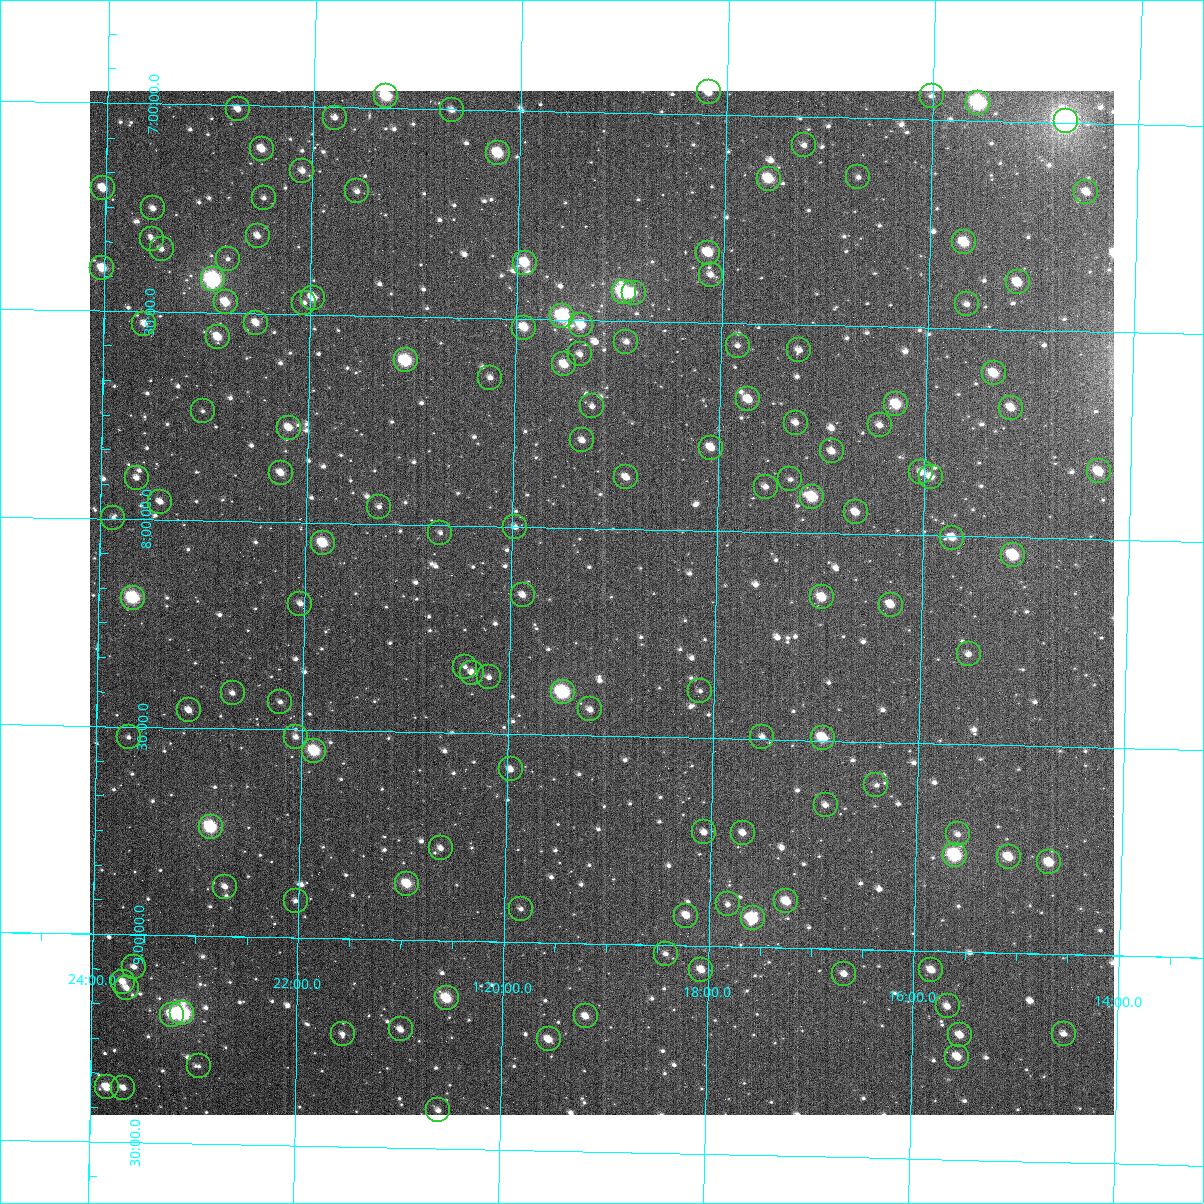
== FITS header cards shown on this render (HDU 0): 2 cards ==
NAXIS1  =                 1024
NAXIS2  =                 1024

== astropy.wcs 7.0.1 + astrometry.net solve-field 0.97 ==
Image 1024 x 1024 px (HDU 0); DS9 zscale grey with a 90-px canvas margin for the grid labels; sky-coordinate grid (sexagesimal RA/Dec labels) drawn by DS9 from the SOLVED WCS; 140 Tycho-2 reference stars matched to detected sources circled (green)
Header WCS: RA---TAN-SIP/DEC--TAN-SIP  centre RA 01:19:07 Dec +08:11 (19.78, +8.18 deg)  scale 8.66 arcsec/px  FOV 147.8' x 147.9'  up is +179 deg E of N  parity flipped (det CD > 0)
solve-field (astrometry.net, Tycho-2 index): VERIFIED the header's WCS against the Tycho-2 star catalogue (verified at 6 index scales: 14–140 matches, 0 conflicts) and refined it, rather than solving blind
Solved WCS: RA---TAN-SIP/DEC--TAN-SIP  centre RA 01:19:07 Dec +08:11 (19.78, +8.18 deg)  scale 8.66 arcsec/px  FOV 147.9' x 147.9'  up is +179 deg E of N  parity flipped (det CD > 0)
The solver's refit moves the header's centre by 0.4 arcsec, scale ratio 1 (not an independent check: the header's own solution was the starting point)
Tycho-2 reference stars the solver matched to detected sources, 140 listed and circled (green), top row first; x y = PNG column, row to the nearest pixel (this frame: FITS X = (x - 90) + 1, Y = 1024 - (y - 91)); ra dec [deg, ICRS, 3 dp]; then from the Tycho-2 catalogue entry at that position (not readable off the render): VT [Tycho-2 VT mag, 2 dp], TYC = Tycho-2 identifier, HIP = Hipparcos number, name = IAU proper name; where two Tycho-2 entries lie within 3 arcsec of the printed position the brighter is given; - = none
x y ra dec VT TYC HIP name
709 92 19.544 +6.946 10.40 26-177-1 - -
386 96 20.325 +6.971 8.97 27-145-1 6332 -
932 96 19.003 +6.943 12.05 26-201-1 - -
978 103 18.889 +6.956 7.83 26-255-1 5884 -
238 109 20.684 +7.009 11.05 27-831-1 - -
452 110 20.165 +7.001 11.44 27-367-1 - -
335 118 20.448 +7.025 11.66 27-661-1 - -
1066 121 18.677 +6.995 6.14 26-1202-1 5824 -
804 145 19.310 +7.068 13.46 26-173-1 - -
262 149 20.624 +7.104 10.54 27-721-1 - -
498 153 20.052 +7.103 9.21 27-913-1 - -
302 171 20.525 +7.154 11.53 27-435-1 - -
858 177 19.176 +7.142 11.62 26-649-1 - -
769 179 19.394 +7.150 9.45 26-271-1 6038 -
103 188 21.007 +7.205 10.14 27-551-1 - -
357 191 20.391 +7.201 11.47 27-593-1 - -
1086 192 18.623 +7.166 11.00 26-501-1 - -
264 198 20.617 +7.222 12.76 27-799-1 - -
153 208 20.885 +7.252 11.34 27-211-1 - -
258 236 20.630 +7.313 11.11 27-339-1 - -
152 239 20.885 +7.326 11.94 27-75-1 - -
964 242 18.916 +7.293 9.57 26-447-1 - -
162 249 20.862 +7.349 11.57 27-113-1 - -
708 253 19.536 +7.332 9.72 26-43-1 - -
228 259 20.701 +7.370 12.71 27-1109-1 - -
525 263 19.981 +7.365 9.51 26-471-1 - -
102 268 21.005 +7.397 9.87 27-259-1 - -
711 275 19.529 +7.385 11.32 26-119-1 - -
213 279 20.736 +7.419 7.42 27-157-1 6454 -
1018 282 18.784 +7.386 10.08 26-5-1 - -
624 292 19.739 +7.430 8.12 26-39-1 6154 -
634 293 19.716 +7.431 10.62 26-261-1 - -
313 298 20.493 +7.459 10.04 27-657-1 - -
226 302 20.705 +7.474 9.90 27-31-1 - -
304 303 20.514 +7.472 12.06 27-99-1 - -
967 304 18.907 +7.442 11.73 26-339-1 - -
562 316 19.887 +7.491 8.53 26-89-1 6205 -
256 323 20.630 +7.522 10.77 614-402-1 - -
144 324 20.901 +7.529 10.88 614-494-1 - -
581 325 19.841 +7.511 10.55 613-554-1 - -
524 328 19.979 +7.521 10.08 613-607-1 - -
218 337 20.722 +7.558 10.11 614-968-1 - -
626 342 19.731 +7.550 11.52 613-1056-1 - -
738 346 19.461 +7.554 12.06 613-655-1 - -
799 350 19.310 +7.561 12.19 613-478-1 - -
580 354 19.843 +7.583 11.61 613-1134-1 - -
406 360 20.265 +7.606 8.75 613-352-1 6307 -
564 364 19.881 +7.608 10.15 613-880-1 - -
994 373 18.837 +7.606 9.99 613-642-1 - -
490 378 20.059 +7.643 11.40 613-1069-1 - -
748 399 19.431 +7.682 10.14 613-1179-1 - -
896 404 19.072 +7.687 9.52 613-310-1 - -
592 406 19.810 +7.707 11.57 613-924-1 - -
1011 408 18.793 +7.688 10.70 613-1074-1 - -
203 411 20.755 +7.737 11.75 614-1133-1 - -
796 423 19.315 +7.736 11.24 613-1048-1 - -
880 425 19.111 +7.737 11.64 613-364-1 - -
289 428 20.546 +7.773 10.39 614-702-1 - -
582 440 19.832 +7.790 11.36 613-556-1 - -
711 448 19.519 +7.800 10.43 613-822-1 - -
832 451 19.226 +7.803 10.97 613-354-1 - -
1099 471 18.577 +7.836 9.98 613-1064-1 - -
921 472 19.007 +7.848 10.92 613-1106-1 - -
281 473 20.563 +7.882 10.70 614-630-1 - -
626 477 19.724 +7.876 11.13 613-721-1 - -
931 477 18.984 +7.859 10.86 613-1155-1 - -
137 478 20.912 +7.901 11.62 614-819-1 - -
790 479 19.325 +7.873 12.19 613-1223-1 - -
766 487 19.385 +7.892 11.40 613-1099-1 - -
812 497 19.271 +7.914 9.26 613-537-1 5995 -
160 502 20.855 +7.957 11.14 614-757-1 - -
379 507 20.322 +7.959 12.14 613-363-1 - -
856 512 19.164 +7.948 10.84 613-331-1 - -
113 518 20.968 +7.998 11.84 614-1135-1 - -
515 527 19.991 +8.001 11.87 613-575-1 - -
440 533 20.173 +8.019 11.71 613-1068-1 - -
952 538 18.929 +8.004 10.65 613-471-1 - -
323 543 20.458 +8.049 9.45 614-734-1 - -
1013 555 18.780 +8.043 9.16 613-1200-1 - -
523 595 19.970 +8.164 11.14 613-832-1 - -
822 597 19.242 +8.155 10.13 613-969-1 - -
133 598 20.917 +8.189 8.36 614-1016-1 6513 -
300 604 20.509 +8.196 11.50 614-1324-1 - -
891 605 19.075 +8.168 10.60 613-950-1 - -
969 654 18.883 +8.283 11.73 613-890-1 - -
465 667 20.107 +8.340 11.69 613-650-1 - -
472 673 20.088 +8.355 11.26 613-1029-1 - -
489 677 20.047 +8.365 11.50 613-551-1 - -
700 691 19.533 +8.387 11.59 613-805-1 - -
563 692 19.868 +8.396 8.01 613-1232-1 6195 -
233 693 20.670 +8.415 11.50 614-890-1 - -
280 702 20.554 +8.434 12.06 614-1053-1 - -
590 709 19.800 +8.436 11.04 613-1202-1 - -
189 710 20.776 +8.457 10.89 614-1132-1 - -
129 737 20.921 +8.525 12.11 614-839-1 - -
296 737 20.514 +8.517 11.75 614-1400-1 - -
762 737 19.380 +8.494 11.70 613-423-1 - -
823 738 19.232 +8.493 9.42 613-976-1 - -
314 751 20.469 +8.550 8.76 614-911-1 6372 -
511 769 19.990 +8.585 11.08 613-305-1 - -
876 785 19.100 +8.604 12.11 613-636-1 - -
826 805 19.222 +8.654 11.37 613-764-1 - -
211 827 20.718 +8.738 8.17 614-842-1 - -
704 832 19.516 +8.727 11.45 613-694-1 - -
743 833 19.422 +8.726 11.05 613-979-1 - -
958 834 18.899 +8.718 11.84 613-735-1 - -
441 848 20.157 +8.778 11.35 613-1205-1 - -
955 855 18.905 +8.768 8.27 613-1136-1 5888 -
1009 857 18.773 +8.770 9.98 613-1227-1 5855 -
1049 862 18.675 +8.780 9.82 613-529-1 5823 -
407 884 20.237 +8.866 9.49 613-964-1 - -
225 887 20.680 +8.880 11.42 614-815-1 - -
296 901 20.508 +8.912 12.00 614-1346-1 - -
786 901 19.312 +8.888 9.88 613-826-1 6006 -
728 904 19.455 +8.899 11.49 613-942-1 - -
521 909 19.959 +8.920 12.12 613-412-1 - -
686 916 19.555 +8.928 10.44 613-313-1 - -
753 918 19.394 +8.931 10.98 613-881-1 - -
666 954 19.604 +9.021 11.60 613-526-1 - -
134 967 20.897 +9.078 11.43 614-487-1 - -
701 970 19.516 +9.058 10.90 613-517-1 - -
931 970 18.956 +9.045 10.45 613-809-1 - -
844 974 19.168 +9.060 10.90 613-926-1 - -
123 982 20.925 +9.114 10.46 614-955-1 - -
127 988 20.915 +9.129 11.09 614-1092-1 - -
447 998 20.135 +9.138 9.13 613-868-1 6277 -
948 1006 18.914 +9.132 11.20 613-814-1 - -
182 1013 20.778 +9.188 7.46 614-1265-1 6462 -
172 1015 20.803 +9.191 9.17 614-678-1 - -
586 1016 19.795 +9.175 10.64 613-825-1 - -
401 1029 20.246 +9.216 11.00 613-1130-1 - -
343 1034 20.387 +9.229 11.53 613-287-1 - -
1064 1034 18.630 +9.191 11.37 613-393-1 - -
960 1035 18.882 +9.200 10.43 613-590-1 - -
549 1039 19.884 +9.233 10.25 613-1174-1 - -
957 1057 18.887 +9.252 10.23 613-336-1 - -
199 1066 20.736 +9.314 11.82 614-851-1 - -
107 1087 20.959 +9.368 9.76 614-558-1 - -
123 1088 20.919 +9.369 11.04 614-644-1 - -
438 1110 20.150 +9.409 11.23 613-421-1 - -